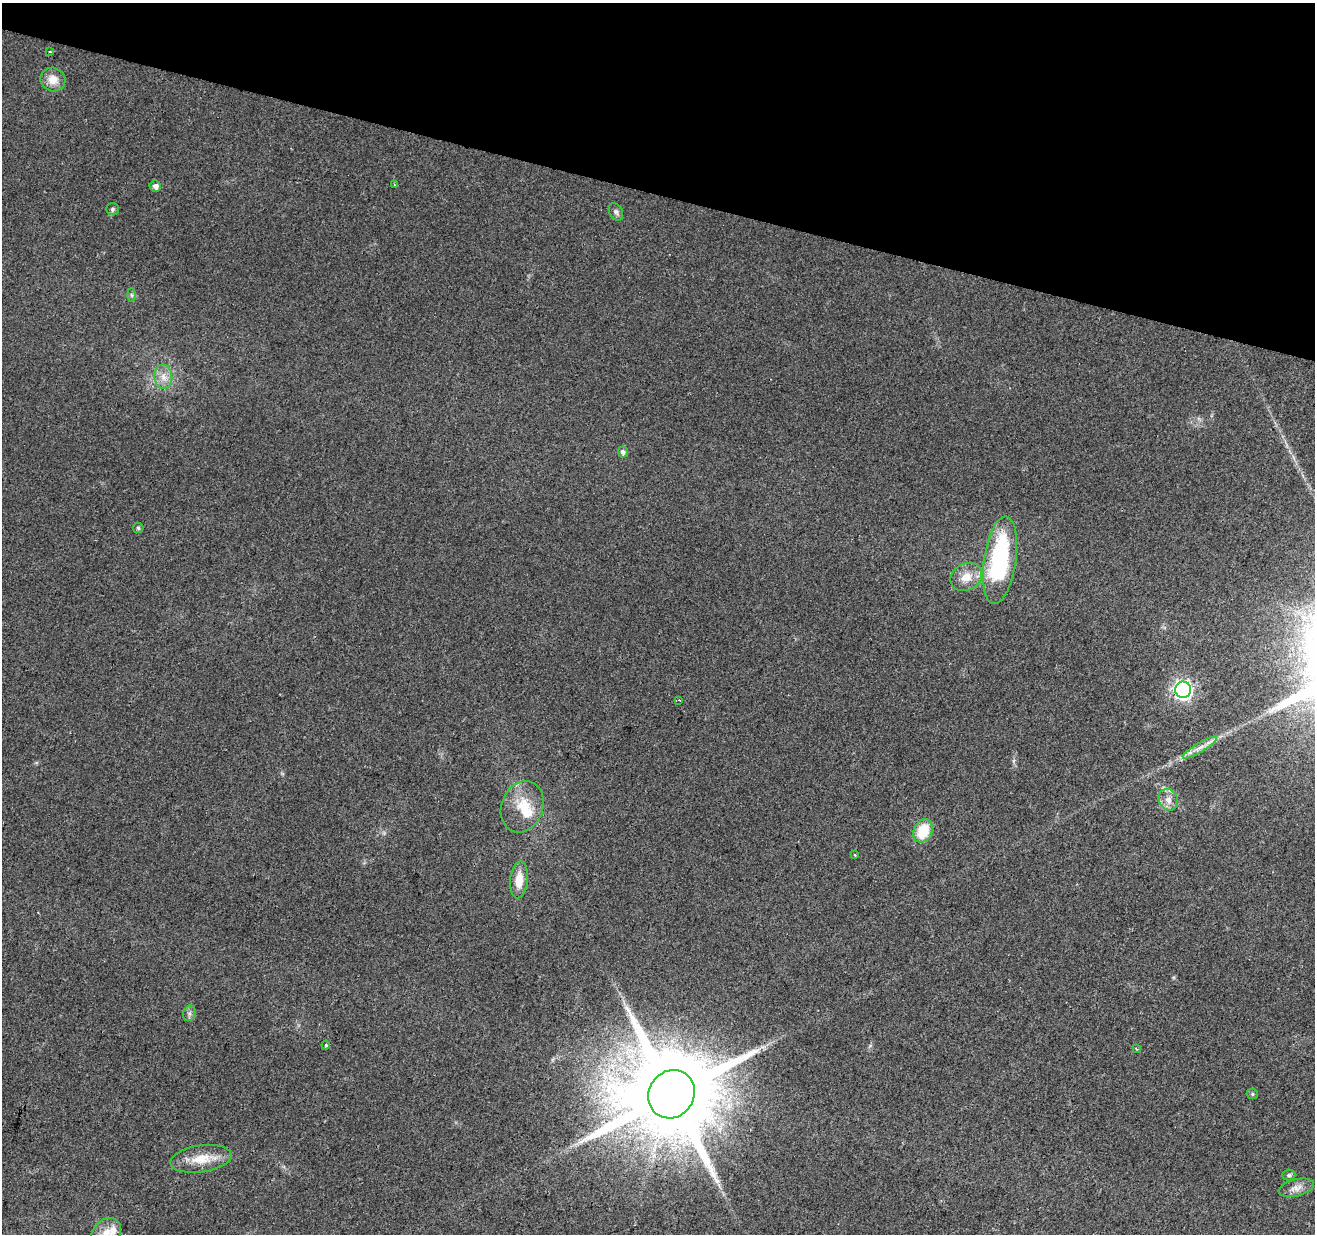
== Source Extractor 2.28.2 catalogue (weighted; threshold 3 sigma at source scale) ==
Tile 2 of 4 x 4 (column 2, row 1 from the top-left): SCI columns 1316-2628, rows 3976-5207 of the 5253 x 5423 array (HDU 1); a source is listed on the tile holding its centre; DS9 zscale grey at full resolution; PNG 1317 x 1236 px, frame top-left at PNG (2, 3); each listed source drawn as its Kron ellipse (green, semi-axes under 4 px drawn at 4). Shown black and unused: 16% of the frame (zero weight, under 2 of 3 exposures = <1% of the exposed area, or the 3 px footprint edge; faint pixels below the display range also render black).
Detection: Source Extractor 2.28.2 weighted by HDU 2 'WHT'; one run over the whole footprint, this tile lists its part. Background 0.0431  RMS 0.0057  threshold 0.0255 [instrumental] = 3 sigma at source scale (4.5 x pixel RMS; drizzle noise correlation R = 1.50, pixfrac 1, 0.0396/0.0396 arcsec/px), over >= 5 px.
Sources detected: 31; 2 inside a brighter listed object's ellipse — not listed separately; the other 29 listed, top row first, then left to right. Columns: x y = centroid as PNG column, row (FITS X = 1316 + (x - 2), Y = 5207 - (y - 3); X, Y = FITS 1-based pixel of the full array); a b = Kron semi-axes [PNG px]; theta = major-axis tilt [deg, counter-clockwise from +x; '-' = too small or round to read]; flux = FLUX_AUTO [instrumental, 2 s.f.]
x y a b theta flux
50 52 4 2 - 0.6
53 80 13 11 -24 6.7
394 185 3 2 - 0.49
155 186 6 5 - 2.5
112 209 6 5 - 1.1
616 212 9 6 -60 1.7
132 295 7 4 -89 0.93
163 377 12 9 -86 5.1
623 452 5 5 - 2
138 528 5 5 - 0.82
1000 560 44 16 82 73
966 577 16 13 31 8.1
1183 690 8 8 - 200
679 700 3 2 - 0.87
1200 748 19 4 31 4.6
1168 800 11 9 -61 4.7
522 807 26 21 68 17
923 831 12 9 66 19
855 855 3 3 - 0.67
519 880 18 9 85 8.5
189 1013 8 6 71 1.7
326 1045 4 4 - 0.67
1136 1049 4 3 - 0.77
671 1094 25 22 56 12000
1252 1094 6 5 - 0.92
201 1159 31 13 8 12
1289 1175 6 5 - 1.1
1296 1188 18 8 13 4.3
106 1233 16 13 45 7.7
Isophote crosses this tile's border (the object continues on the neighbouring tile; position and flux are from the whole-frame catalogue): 1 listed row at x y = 106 1233